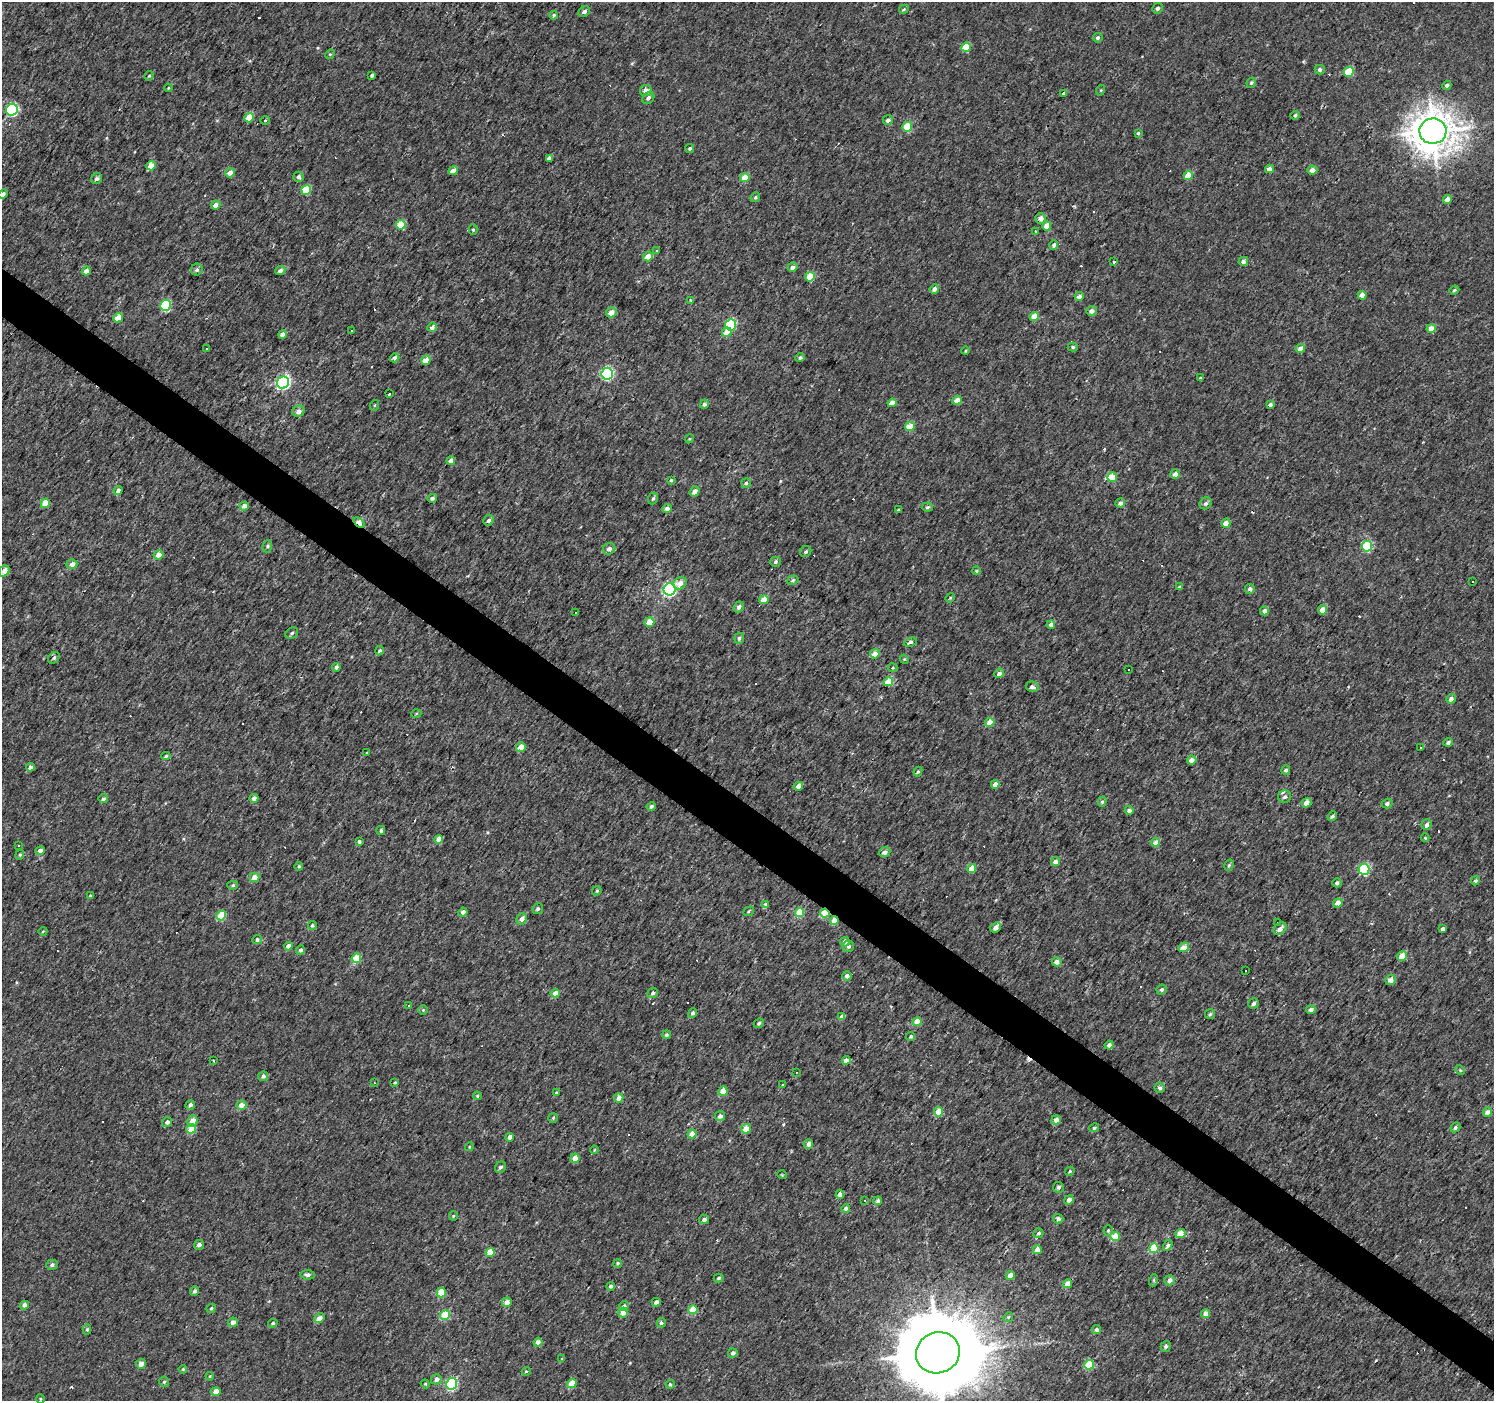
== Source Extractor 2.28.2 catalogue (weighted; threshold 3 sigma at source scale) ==
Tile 6 of 4 x 4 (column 2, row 2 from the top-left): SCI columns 1493-2984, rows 2971-4369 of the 5971 x 6007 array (HDU 1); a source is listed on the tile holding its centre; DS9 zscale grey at full resolution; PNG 1496 x 1403 px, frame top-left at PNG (2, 2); each listed source drawn as its Kron ellipse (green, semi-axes under 4 px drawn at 4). Shown black and unused: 4% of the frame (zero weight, under 2 of 3 exposures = <1% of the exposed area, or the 3 px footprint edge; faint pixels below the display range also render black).
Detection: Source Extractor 2.28.2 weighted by HDU 2 'WHT'; one run over the whole footprint, this tile lists its part. Background 0.00425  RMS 0.0033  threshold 0.0147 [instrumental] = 3 sigma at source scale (4.5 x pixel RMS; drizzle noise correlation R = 1.50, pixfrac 1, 0.0396/0.0396 arcsec/px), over >= 5 px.
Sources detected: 388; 54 cosmic-ray / hot-pixel residue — neither listed nor drawn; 2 inside a brighter listed object's ellipse — not listed separately; the other 332 listed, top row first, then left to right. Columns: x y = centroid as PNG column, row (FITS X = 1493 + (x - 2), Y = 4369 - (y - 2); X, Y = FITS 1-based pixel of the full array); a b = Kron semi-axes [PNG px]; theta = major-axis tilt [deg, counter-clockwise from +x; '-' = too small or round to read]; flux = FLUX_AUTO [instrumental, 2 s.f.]
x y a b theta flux
1157 8 5 5 - 0.8
904 9 5 4 - 0.46
584 12 6 5 - 0.86
554 15 4 4 - 0.71
1098 38 5 4 - 0.83
966 47 5 4 - 7.8
330 54 5 4 - 0.4
1320 70 5 4 - 1.1
1349 72 5 5 - 12
372 75 4 3 - 0.62
149 76 5 4 - 0.44
1251 83 5 4 - 0.64
1447 85 4 4 - 0.91
168 88 4 3 - 0.29
1101 90 5 3 - 0.3
646 91 6 5 - 2.2
1063 93 4 4 - 0.63
648 98 7 5 45 1
12 110 6 6 - 35
1295 115 5 4 - 0.73
249 118 5 4 - 5.8
265 120 4 3 - 0.29
888 120 5 4 - 1.1
907 127 5 5 - 10
1433 131 13 12 - 710
1138 133 4 4 - 0.46
690 148 5 4 - 0.53
549 158 4 4 - 1
151 166 5 4 - 4.3
1269 169 4 4 - 1.7
1312 170 5 4 - 2
453 171 4 4 - 2.4
230 173 5 4 - 2.6
1188 175 4 4 - 5.1
298 177 5 5 - 1.1
745 178 4 4 - 5.5
97 179 6 5 - 0.82
306 190 5 4 - 10
3 194 5 4 - 1.6
755 197 5 4 - 0.52
1447 199 4 4 - 2.9
216 205 5 4 - 2.2
1041 218 5 5 - 2.4
401 225 5 4 - 8.4
1047 226 4 4 - 4.2
473 229 5 4 - 0.47
1035 232 4 3 - 0.31
1054 245 5 4 - 0.96
657 251 3 3 - 0.48
648 256 5 4 - 2.8
1243 261 5 4 - 1.2
1114 262 3 3 - 1.6
792 267 5 4 - 1.3
197 270 6 5 - 0.89
280 270 5 4 - 0.95
86 271 4 4 - 2
810 277 5 4 - 7.5
934 289 5 4 - 1.5
1454 290 5 4 - 0.57
1362 295 4 4 - 2.6
1079 296 4 4 - 1.5
690 300 4 2 - 0.21
166 305 5 5 - 19
1091 311 5 4 - 1.5
611 312 5 5 - 3
1034 317 4 4 - 3.7
118 318 5 4 - 4.4
731 325 5 5 - 21
432 327 5 4 - 1.8
1431 328 5 4 - 3.4
351 331 3 2 - 0.31
727 332 5 4 - 4.3
282 334 4 4 - 1.7
1073 347 5 4 - 0.56
206 348 3 3 - 1.3
1300 348 5 4 - 2.4
966 351 4 3 - 0.35
395 358 5 4 - 1.3
800 358 5 4 - 0.67
426 360 5 4 - 3.3
607 374 6 5 - 45
1200 378 3 3 - 0.44
283 383 6 6 - 59
389 394 3 3 - 0.55
957 400 5 4 - 3.4
892 403 4 4 - 2.7
704 404 4 4 - 0.8
1270 404 4 3 - 0.81
375 405 5 3 - 0.35
298 411 6 5 - 1.5
910 427 5 4 - 6.1
689 439 5 3 - 0.35
451 461 4 4 - 2.5
1175 474 5 4 - 2.1
1112 477 5 5 - 4.3
671 480 4 3 - 0.38
746 483 5 4 - 0.6
118 491 5 4 - 1.5
695 491 5 4 - 1.6
432 498 5 4 - 0.85
653 498 6 4 70 0.64
45 503 5 4 - 5
1120 503 5 4 - 1.2
1206 503 6 5 - 0.84
244 506 4 4 - 1.7
927 507 6 4 5 0.58
667 508 5 4 - 1.6
898 510 4 4 - 0.44
489 520 5 5 - 0.82
359 522 6 4 -37 6.2
1226 523 5 4 - 3
267 546 6 4 70 0.51
1367 546 5 5 - 20
609 549 6 5 - 1.6
806 552 6 5 - 0.68
158 555 5 4 - 2.6
775 562 5 5 - 0.88
72 564 5 5 - 1.8
4 571 6 5 - 2.5
977 571 4 4 - 0.47
793 580 6 4 17 0.54
1473 582 3 3 - 0.91
680 583 7 6 - 2.9
1179 587 4 4 - 0.68
670 589 6 6 - 49
1250 589 5 5 - 1.2
950 598 5 3 - 0.37
764 600 5 4 - 4.7
739 607 6 4 54 1.2
1323 610 4 4 - 4.9
1264 611 4 4 - 1.5
575 612 3 2 - 0.4
649 622 5 4 - 4.2
1051 625 4 4 - 1.6
292 633 7 5 34 0.68
739 638 5 4 - 0.82
910 642 6 4 24 0.76
379 651 5 4 - 0.58
875 654 5 4 - 3.2
54 658 6 5 - 0.67
904 659 4 3 - 0.29
336 667 4 4 - 0.98
893 668 5 4 - 0.43
1128 670 2 2 - 0.32
999 673 5 4 - 1.3
888 682 5 4 - 5.9
1032 687 6 5 - 1.2
1451 699 5 4 - 1.5
416 714 5 3 - 0.28
990 722 4 4 - 4.7
1448 742 5 4 - 0.93
521 747 5 4 - 3.8
1421 747 3 2 - 0.73
367 753 3 2 - 0.21
166 756 5 4 - 0.45
1192 760 5 4 - 2.1
30 767 4 4 - 1.4
1286 770 5 4 - 0.82
918 772 5 4 - 0.43
995 784 4 4 - 2.1
798 786 4 4 - 2.2
1285 797 6 6 - 0.82
254 798 4 4 - 1.4
103 799 4 4 - 0.8
1102 802 5 4 - 0.63
1307 803 5 4 - 2.2
1387 804 5 4 - 0.95
651 806 5 4 - 0.88
1129 810 4 4 - 1.3
1332 816 5 4 - 0.65
1426 825 5 5 - 1.3
381 831 4 4 - 0.74
1425 838 4 3 - 0.27
439 839 4 4 - 3.4
359 842 4 4 - 0.6
1155 842 4 4 - 3.6
18 845 3 2 - 0.34
40 851 5 4 - 1.5
885 852 6 5 - 1.6
20 855 5 4 - 0.43
1055 862 4 4 - 1.9
1229 865 6 4 75 0.56
299 866 4 4 - 0.35
972 869 4 4 - 4.8
1364 869 5 5 - 29
255 877 5 4 - 3.2
1475 881 4 4 - 0.89
1337 883 5 4 - 0.8
233 885 5 4 - 0.5
597 891 5 4 - 0.54
90 896 4 3 - 0.51
1338 903 5 4 - 2.2
766 905 3 3 - 2
538 909 5 5 - 0.84
749 911 6 3 37 0.39
463 912 5 4 - 1.5
800 912 4 4 - 9.7
825 913 5 3 - 6.9
221 915 5 4 - 10
522 919 6 5 - 1.8
834 920 4 4 - 3.9
1278 922 2 2 - 0.32
312 926 4 4 - 0.62
996 927 6 4 43 1.7
1280 929 7 5 44 1.7
1442 929 4 3 - 1.1
43 931 4 3 - 0.3
257 940 5 4 - 0.89
845 942 5 4 - 1.7
288 946 4 4 - 1.9
848 946 6 5 - 0.89
1184 947 5 4 - 3.5
300 950 4 4 - 0.92
1402 956 5 4 - 3.8
356 958 5 4 - 8
1057 962 5 5 - 1.6
1246 971 3 2 - 0.43
847 976 4 4 - 1.3
1391 980 5 5 - 2.1
1161 990 5 4 - 0.81
555 993 4 4 - 2.8
653 993 5 5 - 0.98
1254 1003 5 5 - 0.89
409 1005 3 3 - 0.84
1311 1009 5 4 - 1.6
423 1010 4 4 - 0.36
693 1013 5 4 - 1.1
1210 1014 5 5 - 0.63
842 1017 4 4 - 2.1
917 1022 4 4 - 3.8
759 1023 5 4 - 0.59
666 1035 4 4 - 0.78
911 1036 4 3 - 0.67
1109 1045 4 4 - 1.5
846 1060 4 4 - 1.7
214 1061 4 2 - 0.29
1460 1070 5 4 - 0.38
796 1072 3 2 - 0.24
263 1076 5 4 - 0.95
395 1082 4 3 - 0.39
374 1083 3 3 - 0.27
782 1085 3 2 - 0.43
1159 1088 5 5 - 1.2
723 1091 4 4 - 5.1
556 1093 4 3 - 0.39
477 1096 4 4 - 0.33
619 1098 5 4 - 2.5
190 1105 5 4 - 1.2
241 1105 5 4 - 2.5
938 1112 4 4 - 6.4
1488 1112 4 4 - 2.9
720 1116 5 5 - 1.2
553 1118 5 5 - 0.4
1056 1120 5 4 - 2
192 1121 5 5 - 2.9
167 1122 5 4 - 1.1
1455 1127 5 4 - 0.72
1094 1128 5 4 - 0.69
191 1129 5 4 - 8.6
746 1129 5 4 - 4
692 1134 4 4 - 3.4
510 1137 4 4 - 1.4
808 1144 5 4 - 1.7
469 1147 4 3 - 0.28
594 1150 4 3 - 0.27
575 1158 5 4 - 3.4
500 1167 6 5 - 0.92
1070 1171 5 4 - 0.45
782 1175 5 3 - 0.26
1058 1187 5 5 - 0.68
840 1194 4 4 - 1.5
1069 1200 5 4 - 1.6
865 1201 3 2 - 0.33
878 1201 4 4 - 1.3
846 1208 4 4 - 0.94
453 1216 5 4 - 0.38
1058 1219 5 4 - 1
704 1220 5 4 - 1.2
1108 1231 5 4 - 0.46
1038 1233 5 4 - 0.76
1180 1233 5 4 - 3.4
1115 1236 5 4 - 5.7
199 1245 5 4 - 1.4
1168 1245 6 4 57 0.8
1154 1248 5 4 - 12
1037 1250 4 4 - 2.5
490 1252 4 4 - 5.8
618 1263 4 4 - 0.54
52 1265 6 5 - 0.82
307 1275 7 5 -8 1
1010 1275 4 4 - 2.6
719 1278 5 4 - 0.51
1154 1280 6 4 71 0.39
1169 1280 5 5 - 1.5
1067 1284 4 4 - 3
611 1286 4 4 - 1
195 1291 5 4 - 0.98
441 1293 5 4 - 7.5
507 1302 5 4 - 2.4
656 1302 4 4 - 1.3
25 1305 4 4 - 1.6
624 1306 5 4 - 0.82
211 1308 5 4 - 0.52
693 1310 4 4 - 7.1
623 1313 5 5 - 2.2
1205 1313 5 4 - 1.9
445 1315 5 4 - 11
1008 1317 5 4 - 0.43
319 1318 6 4 31 3.1
233 1322 5 4 - 1.5
273 1323 5 3 - 0.47
661 1323 4 4 - 0.73
87 1329 5 4 - 0.54
1097 1329 4 4 - 1.1
538 1342 4 4 - 1.9
1166 1346 5 5 - 0.98
733 1353 5 4 - 1.2
938 1353 22 20 24 5500
562 1359 4 3 - 0.43
141 1364 5 5 - 1.9
1089 1365 5 5 - 11
183 1369 4 4 - 0.34
526 1371 4 4 - 0.41
210 1376 4 3 - 0.28
436 1379 5 5 - 1.4
164 1382 5 4 - 0.62
425 1384 4 4 - 0.39
452 1384 6 5 - 35
572 1384 5 4 - 5.4
670 1384 4 4 - 0.67
216 1392 5 4 - 3.2
40 1399 5 3 - 0.35
Overlapping masked pixels (flux is a lower limit): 3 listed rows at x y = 359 522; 825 913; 834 920
Isophote crosses this tile's border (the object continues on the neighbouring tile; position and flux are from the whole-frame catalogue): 2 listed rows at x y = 3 194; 938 1353